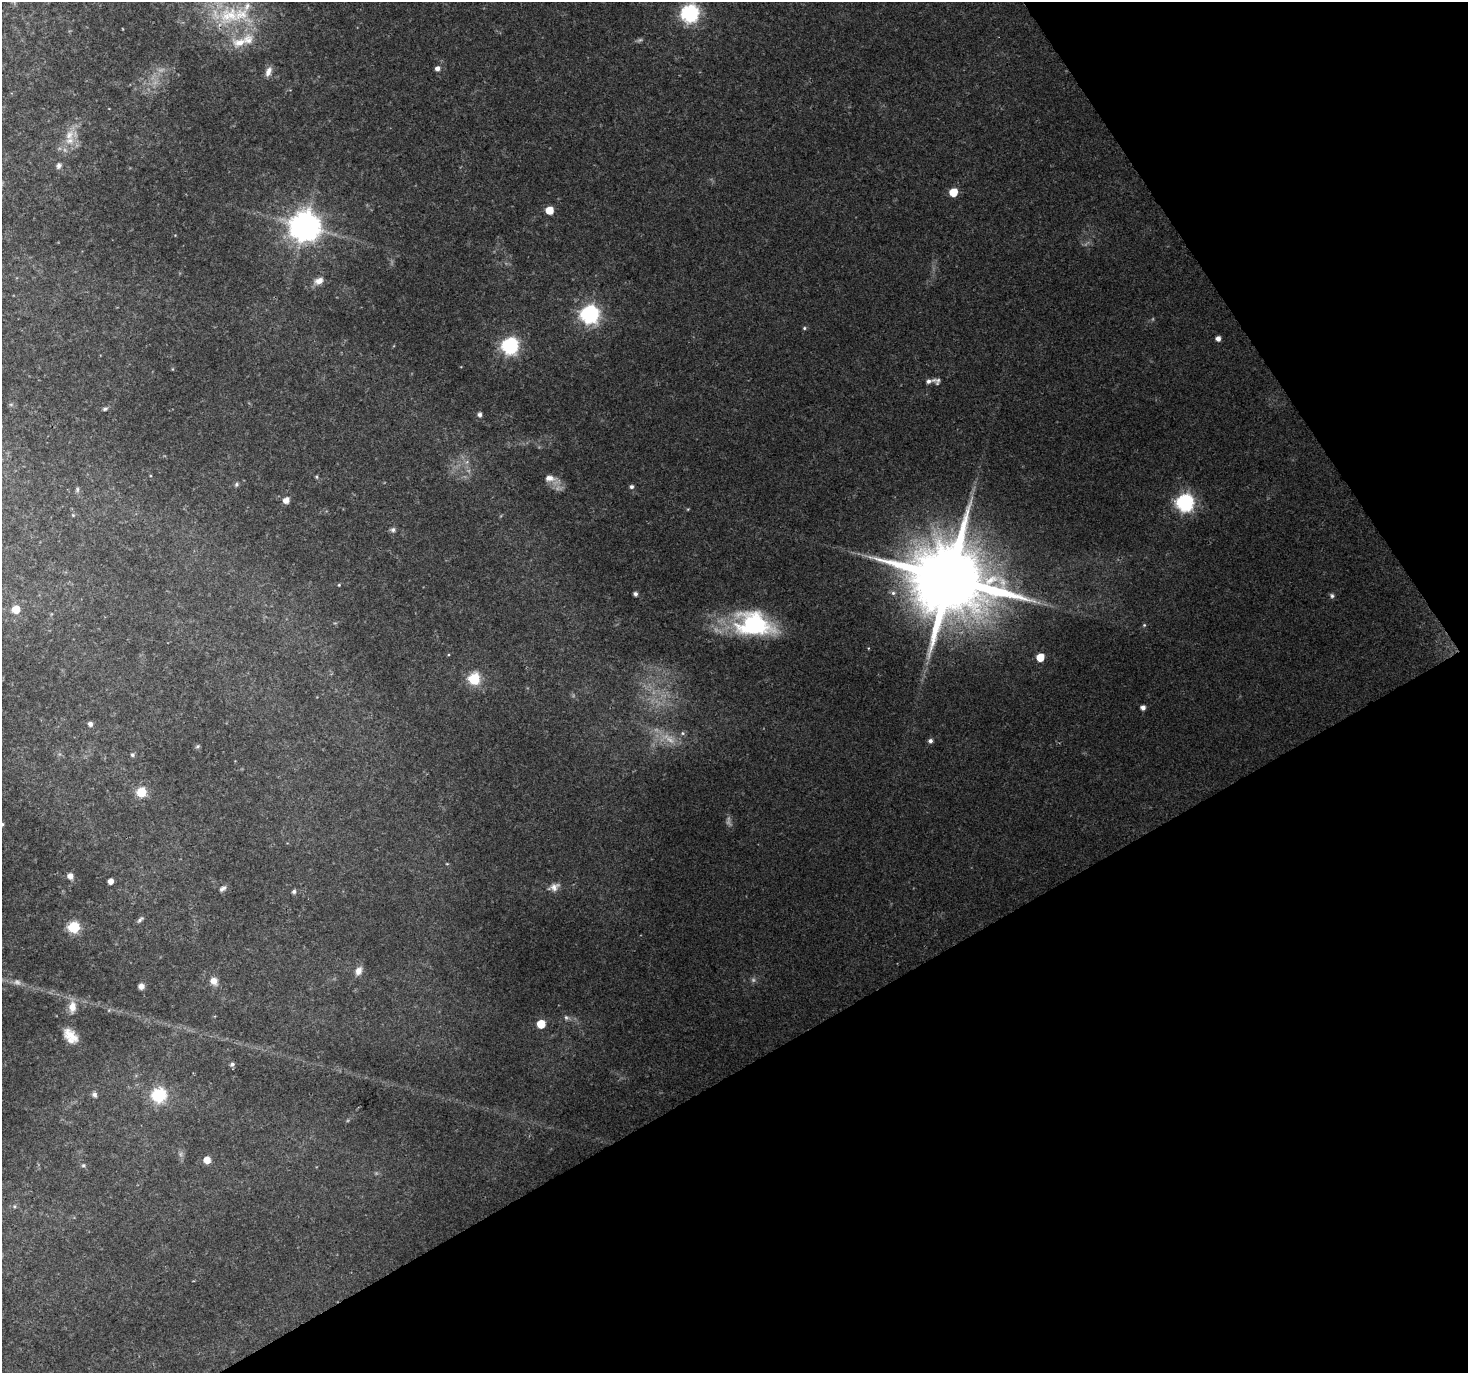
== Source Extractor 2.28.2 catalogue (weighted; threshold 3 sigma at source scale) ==
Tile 12 of 4 x 4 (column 4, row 3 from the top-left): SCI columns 4400-5865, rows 1486-2856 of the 5868 x 5773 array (HDU 1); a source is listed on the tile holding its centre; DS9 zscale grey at full resolution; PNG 1470 x 1375 px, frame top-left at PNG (2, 2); no overlay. Shown black and unused: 30% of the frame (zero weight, under 2 of 3 exposures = <1% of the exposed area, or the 3 px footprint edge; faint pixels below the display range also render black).
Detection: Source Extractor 2.28.2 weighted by HDU 2 'WHT'; one run over the whole footprint, this tile lists its part. Background 0.0676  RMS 0.0065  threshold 0.0292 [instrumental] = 3 sigma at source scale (4.5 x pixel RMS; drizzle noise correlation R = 1.50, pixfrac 1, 0.0396/0.0396 arcsec/px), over >= 5 px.
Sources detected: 84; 11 too faint to see at this stretch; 1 inside a brighter object's white glare — not listed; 6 inside a brighter listed object's ellipse — not listed separately; the other 66 listed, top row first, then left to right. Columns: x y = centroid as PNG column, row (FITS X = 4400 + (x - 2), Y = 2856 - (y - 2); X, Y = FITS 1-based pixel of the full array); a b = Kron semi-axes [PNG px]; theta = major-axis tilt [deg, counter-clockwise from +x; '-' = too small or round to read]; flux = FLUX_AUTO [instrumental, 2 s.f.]
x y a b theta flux
690 13 7 7 - 230
229 15 41 31 22 61
437 68 5 5 - 3.5
268 71 14 7 70 4.4
69 135 18 12 58 10
59 165 8 6 61 2.3
953 192 6 5 - 17
549 210 5 5 - 16
305 226 9 9 - 1300
319 281 13 8 23 5.2
589 314 7 7 - 290
804 328 5 4 - 1.1
1218 339 4 4 - 4
510 346 7 7 - 220
928 381 7 6 - 1.9
11 404 7 4 0 1
105 409 7 5 20 1.5
479 414 6 6 - 2
316 477 5 4 - 0.85
551 479 23 10 -23 7.9
236 484 7 6 - 1.5
631 487 6 5 - 1.6
77 490 7 5 76 1.3
286 500 6 5 - 5.8
1185 503 7 7 - 230
688 509 5 4 - 0.59
73 515 5 4 - 0.76
393 530 7 7 - 1.8
949 579 23 20 10 10000
339 585 4 4 - 0.71
635 594 4 4 - 2.2
1332 596 7 5 -45 1.5
16 609 5 5 - 15
750 622 42 32 36 67
1144 625 5 4 - 0.93
1040 657 5 5 - 18
474 679 6 6 - 76
1143 708 4 4 - 3.4
90 724 7 6 - 2.3
683 733 7 5 -1 1.4
930 741 5 5 - 2.3
197 746 7 5 22 1.1
132 755 6 5 - 1.3
141 792 8 8 - 17
2 824 4 3 - 1.3
447 864 5 3 - 0.59
70 876 5 5 - 5.2
111 881 5 4 - 4.8
554 887 16 10 22 5.3
223 888 10 6 35 2.3
294 891 5 5 - 1.7
140 920 11 5 46 1.8
74 927 6 6 - 65
358 971 11 8 65 5.1
214 981 11 9 -46 5.6
141 986 6 6 - 3.6
72 1007 16 10 87 7.8
566 1017 7 7 - 2
541 1024 5 5 - 20
71 1035 21 11 -38 10
232 1064 5 5 - 2
94 1095 8 7 - 2.2
159 1095 7 7 - 120
207 1160 5 5 - 8.5
83 1165 6 5 - 1.2
14 1206 5 5 - 0.95
Isophote crosses this tile's border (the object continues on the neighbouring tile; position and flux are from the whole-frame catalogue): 1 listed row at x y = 2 824